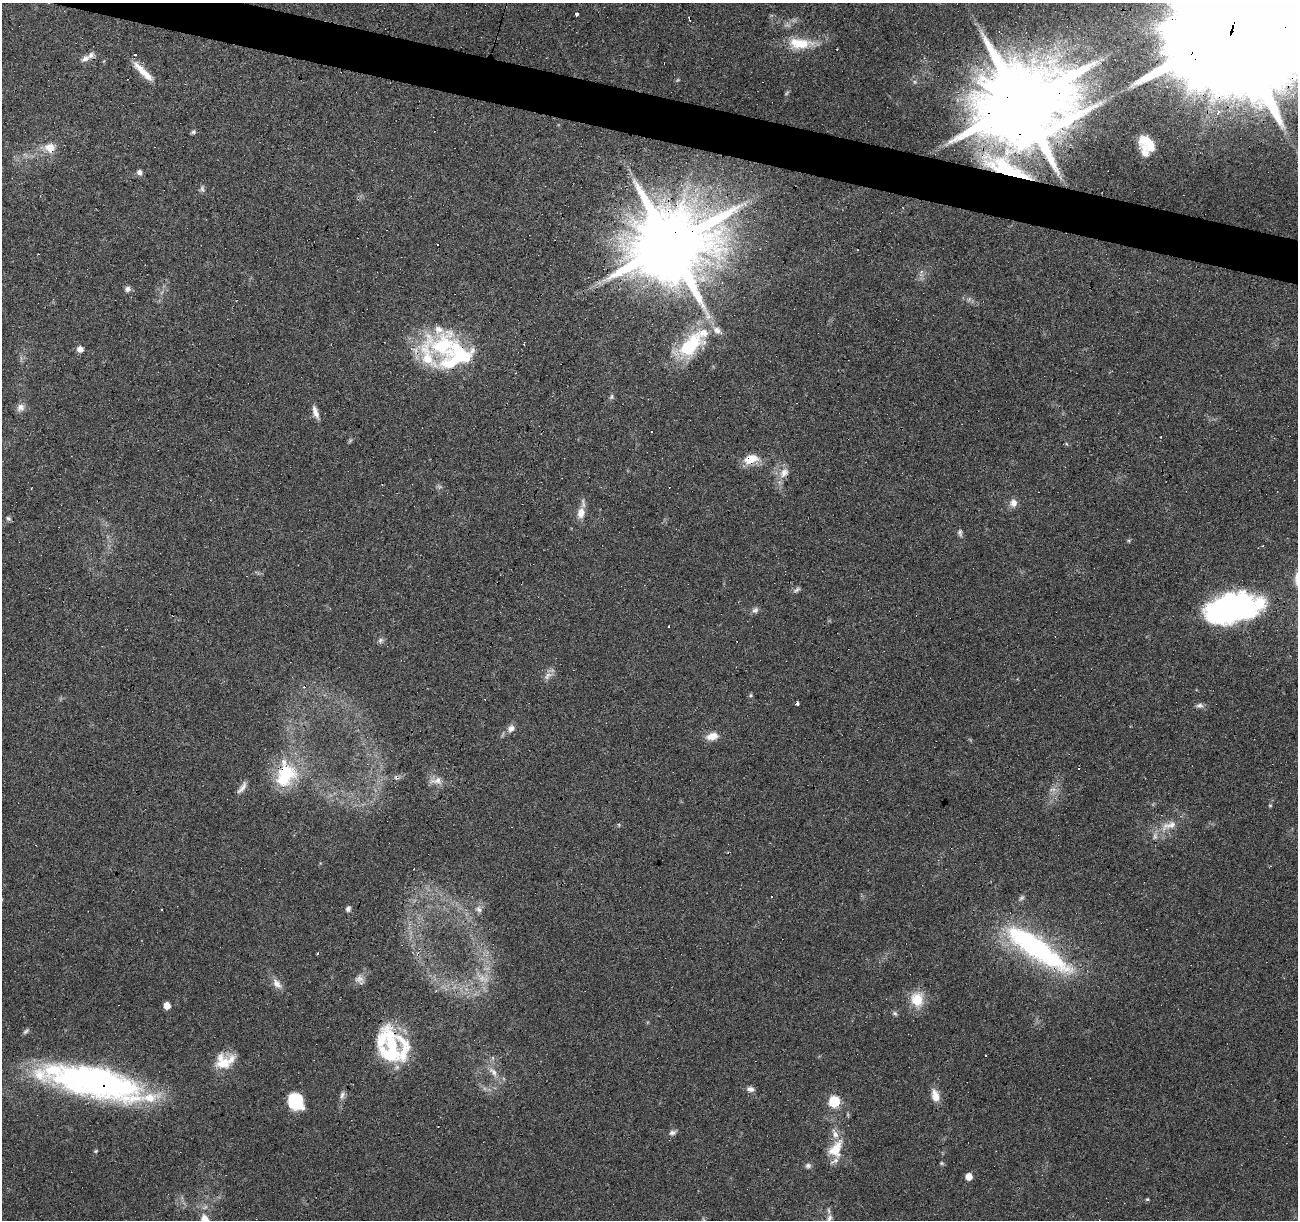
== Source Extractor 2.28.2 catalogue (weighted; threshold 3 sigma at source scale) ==
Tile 11 of 4 x 4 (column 3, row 3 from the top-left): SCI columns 2595-3890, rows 1434-2651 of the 5191 x 5367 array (HDU 1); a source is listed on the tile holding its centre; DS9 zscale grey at full resolution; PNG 1300 x 1222 px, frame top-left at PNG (2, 3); no overlay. Shown black and unused: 3% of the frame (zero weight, under 4 of 8 exposures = <1% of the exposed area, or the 3 px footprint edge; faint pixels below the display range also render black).
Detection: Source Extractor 2.28.2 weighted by HDU 2 'WHT'; one run over the whole footprint, this tile lists its part. Background 0.0351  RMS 0.0019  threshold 0.00791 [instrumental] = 3 sigma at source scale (4.09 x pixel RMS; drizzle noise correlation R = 1.36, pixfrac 0.8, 0.0396/0.0396 arcsec/px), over >= 5 px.
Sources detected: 116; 6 too faint to see at this stretch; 3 inside a brighter object's white glare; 19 cosmic-ray / hot-pixel residue — not listed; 13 inside a brighter listed object's ellipse — not listed separately; the other 75 listed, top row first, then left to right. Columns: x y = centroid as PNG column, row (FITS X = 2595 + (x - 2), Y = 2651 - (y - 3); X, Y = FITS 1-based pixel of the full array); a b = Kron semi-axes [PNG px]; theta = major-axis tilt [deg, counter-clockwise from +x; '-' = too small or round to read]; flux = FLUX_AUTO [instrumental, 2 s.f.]
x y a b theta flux
576 14 4 3 - 0.83
1232 31 72 30 72 22000
800 43 32 14 -3 5
85 59 13 8 34 0.97
143 72 31 7 -45 2.9
1021 103 26 22 59 3600
193 132 7 4 30 0.34
1149 143 18 9 -45 3.6
50 148 12 11 - 2.4
139 172 7 6 - 0.67
202 189 11 5 -74 0.47
670 245 21 19 37 2500
127 289 7 7 - 0.64
690 345 39 20 43 12
442 346 46 35 54 16
80 349 6 5 - 1.3
611 397 8 5 72 0.37
20 407 11 10 - 1
315 412 17 6 -71 1.2
1067 444 5 3 - 0.18
750 459 17 10 16 3.3
784 473 16 11 51 1.8
440 487 7 6 - 0.39
1013 503 10 9 - 1.2
581 513 15 10 84 1.8
8 518 7 5 -40 0.36
960 533 11 6 -82 0.5
1129 540 6 4 18 0.23
797 590 9 5 37 0.44
1236 609 45 26 3 42
755 610 9 7 40 0.62
380 640 8 7 - 0.52
547 676 14 7 48 1
751 695 5 5 - 0.29
797 703 3 3 - 3.5
1199 705 9 6 9 0.59
511 728 10 8 43 1
712 736 15 9 12 1.9
285 775 35 25 71 11
436 781 18 8 15 1.3
242 788 18 6 51 0.97
1053 789 10 4 -1 0.57
1270 806 5 3 - 0.17
1169 825 24 10 17 2.7
1270 866 4 3 - 0.15
1022 898 8 5 40 0.43
348 909 6 5 - 0.55
479 909 10 8 -57 0.78
162 910 3 3 - 0.5
1034 945 90 24 -36 33
318 953 3 3 - 0.86
359 980 13 10 -48 1
277 984 16 9 -53 1.4
917 999 17 15 -82 4.2
167 1006 5 5 - 2.2
895 1014 7 6 - 0.38
26 1031 10 5 41 0.4
392 1044 37 15 -85 8
224 1061 23 16 21 4.5
493 1072 16 8 -48 1.7
94 1082 104 27 -13 67
750 1089 9 7 -4 0.75
342 1095 12 6 75 0.71
935 1096 15 9 -77 2
296 1101 17 13 -56 7.6
834 1102 6 6 - 15
672 1133 10 6 21 0.61
836 1149 25 15 63 4.3
96 1151 5 4 - 0.21
941 1163 6 5 - 0.26
808 1165 8 6 2 0.51
969 1177 5 5 - 2.1
1147 1199 5 4 - 0.22
829 1218 11 7 70 0.87
205 1220 15 10 -76 2.2
Overlapping masked pixels (flux is a lower limit): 12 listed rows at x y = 1232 31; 1021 103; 50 148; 670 245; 442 346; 750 459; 784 473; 1236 609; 285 775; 1034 945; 392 1044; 94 1082
Isophote crosses this tile's border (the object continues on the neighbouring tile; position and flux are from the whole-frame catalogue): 2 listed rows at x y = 1232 31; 205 1220